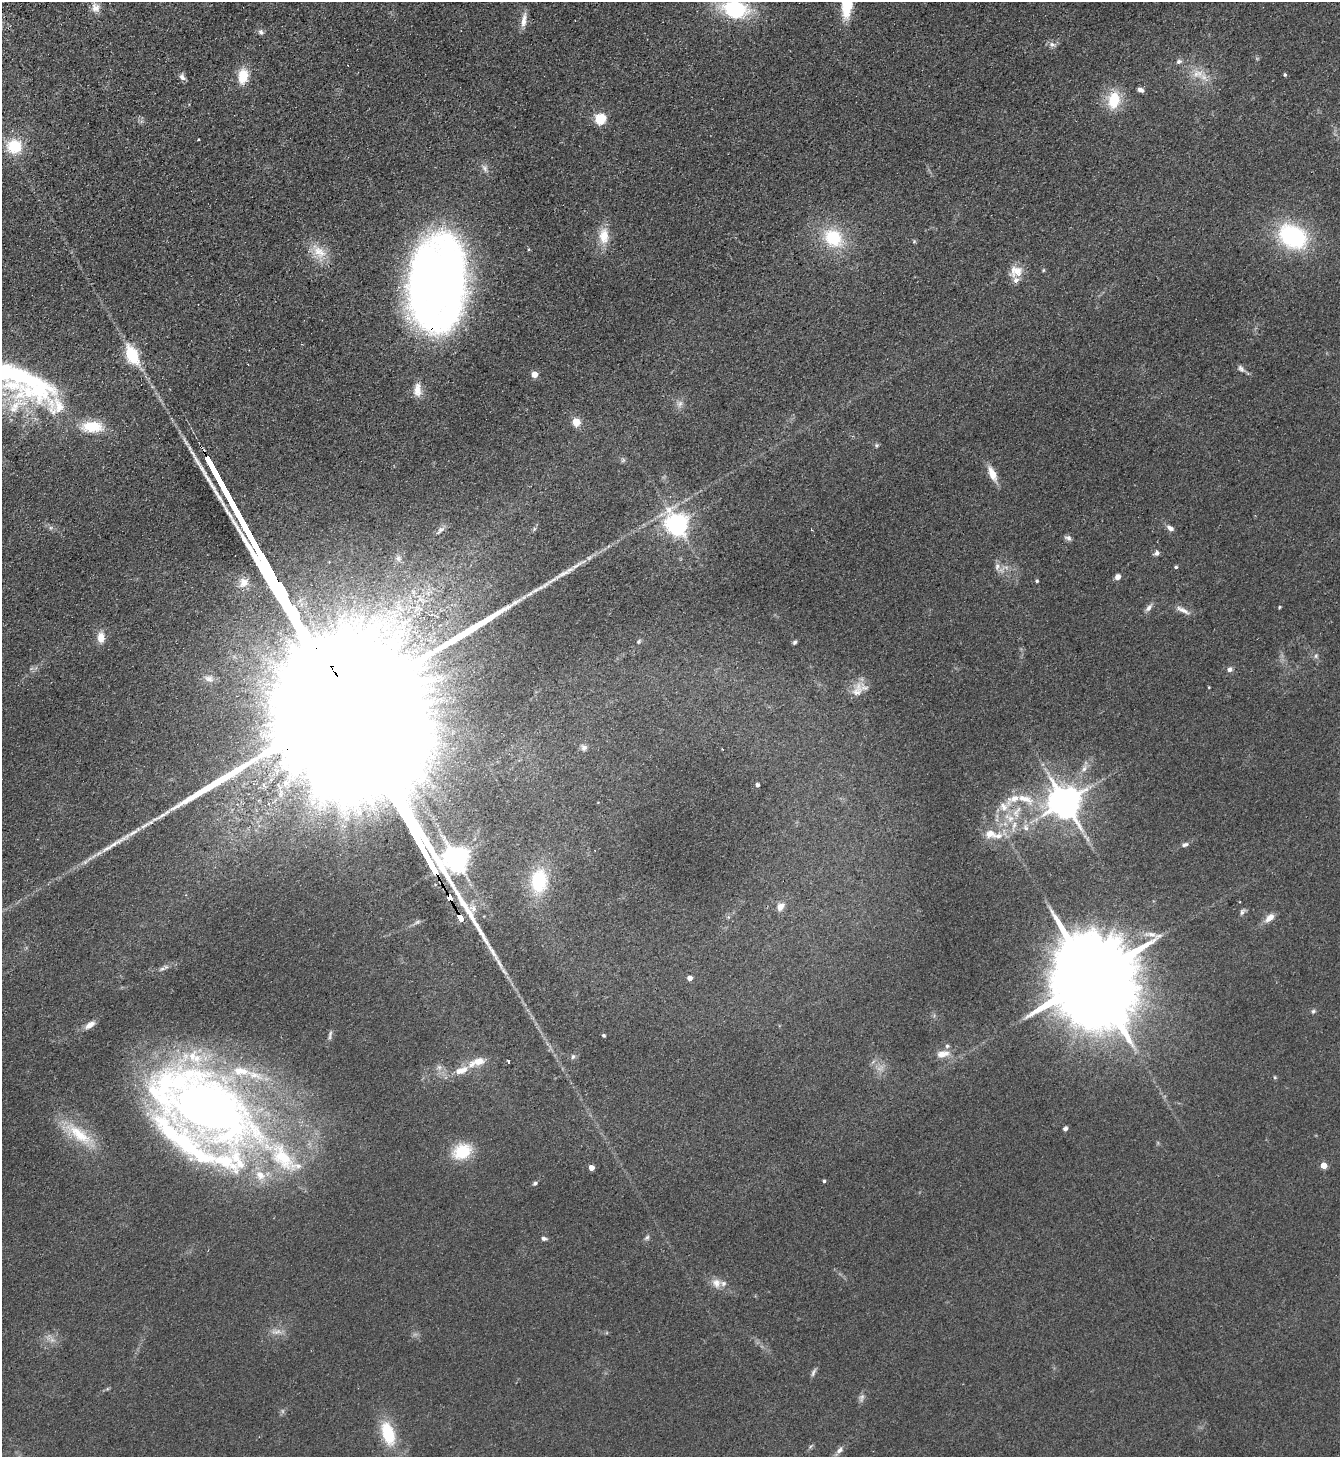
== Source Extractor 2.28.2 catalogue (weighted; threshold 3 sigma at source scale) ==
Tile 11 of 4 x 4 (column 3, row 3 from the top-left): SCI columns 3007-4344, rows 1506-2960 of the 5875 x 5919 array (HDU 1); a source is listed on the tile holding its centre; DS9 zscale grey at full resolution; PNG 1342 x 1459 px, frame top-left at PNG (2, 2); no overlay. Shown black and unused: <1% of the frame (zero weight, under 2 of 3 exposures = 3% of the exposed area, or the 3 px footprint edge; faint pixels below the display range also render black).
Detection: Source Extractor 2.28.2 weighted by HDU 2 'WHT'; one run over the whole footprint, this tile lists its part. Background 0.0653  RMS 0.0095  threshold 0.0429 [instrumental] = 3 sigma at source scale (4.5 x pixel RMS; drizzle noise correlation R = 1.50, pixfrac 1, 0.05/0.05 arcsec/px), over >= 5 px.
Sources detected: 141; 2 too faint to see at this stretch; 2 inside a brighter object's white glare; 4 long thin detections or spike segments (spike, bleed or trail) — not listed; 20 inside a brighter listed object's ellipse — not listed separately; the other 113 listed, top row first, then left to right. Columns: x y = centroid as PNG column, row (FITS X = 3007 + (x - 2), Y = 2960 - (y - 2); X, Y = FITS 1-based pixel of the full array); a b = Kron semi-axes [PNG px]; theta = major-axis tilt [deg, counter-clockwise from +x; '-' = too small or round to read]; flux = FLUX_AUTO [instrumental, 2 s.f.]
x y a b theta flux
847 3 31 10 86 49
95 8 13 11 -82 7.5
735 9 23 15 -13 87
524 20 21 6 81 7.8
261 32 8 7 - 2.7
1052 45 11 7 -16 3.9
1179 61 8 6 21 2.6
1198 74 18 12 4 15
1285 75 4 4 - 1.5
243 76 15 10 84 24
182 77 10 6 -52 3.6
1141 90 7 5 -17 4.1
1114 100 18 12 80 33
600 119 6 5 - 88
198 139 3 2 - 0.83
14 146 14 13 - 37
485 168 12 7 -68 4.3
604 236 22 13 90 19
1293 237 30 22 -31 110
833 238 26 19 -43 52
914 241 5 5 - 1.2
528 249 3 3 - 2
319 252 28 16 -53 20
1043 270 4 4 - 1
1016 271 18 14 9 14
436 281 72 44 87 1100
132 355 20 11 -66 41
1241 369 11 6 -51 3.3
534 374 5 4 - 16
20 378 135 39 -35 230
417 390 19 10 90 10
680 404 10 8 87 4.8
576 422 5 5 - 38
877 445 6 6 - 1.6
623 460 7 5 46 1.8
992 474 16 7 -66 15
677 524 8 7 - 820
1170 528 10 7 -38 4
534 529 6 5 - 1.7
440 530 15 6 45 3.9
1068 538 9 6 -25 3.1
1156 553 7 6 - 3.1
398 558 8 6 -90 2.9
997 566 11 7 78 4.6
1176 567 4 3 - 1.6
564 573 42 6 29 15
1117 577 5 5 - 5.5
1037 581 4 3 - 1.6
244 582 13 13 - 11
421 600 14 7 -32 7.6
417 607 9 9 - 7.2
1280 607 4 4 - 1
400 608 16 7 -27 9.5
1149 608 13 6 52 4.1
1183 610 21 6 -27 6.2
101 637 14 9 89 10
639 641 7 6 - 1.8
794 642 5 4 - 2
1316 656 7 5 70 2.2
1230 669 7 6 - 3.1
209 679 13 8 -21 5.6
1209 687 4 3 - 0.7
857 690 28 13 63 14
584 747 8 7 - 3.6
1084 769 11 7 55 5.3
271 779 7 4 19 2.4
264 785 7 4 -71 2.3
757 785 4 3 - 3.1
281 793 14 8 85 10
1025 799 28 12 -18 23
1065 802 9 9 - 2200
1004 807 14 13 - 12
1018 809 11 5 61 5.2
1010 818 13 11 -83 14
1026 827 11 8 -67 5.5
990 833 17 12 -10 14
1185 845 8 5 20 3
539 881 29 19 83 56
449 897 4 3 - 250
781 906 11 8 55 6.8
1242 911 11 6 59 2.9
460 918 6 3 -62 250
1270 918 12 7 42 8.5
162 969 10 5 20 3.1
689 978 4 4 - 7.3
1091 978 33 20 -62 23000
1313 1011 6 5 - 1.8
90 1025 14 7 32 6.8
330 1035 14 4 78 2.8
603 1035 4 4 - 1.6
943 1054 17 9 11 9.4
573 1057 7 6 - 2.5
508 1061 3 3 - 6.8
477 1062 23 9 18 16
439 1067 8 7 - 3.8
1275 1077 5 4 - 1.2
209 1109 111 85 -31 770
1065 1128 5 5 - 2.3
79 1134 49 16 -36 40
462 1151 21 16 25 36
1324 1165 4 4 - 16
591 1168 4 4 - 10
824 1181 4 3 - 1.7
535 1183 5 4 - 2
544 1238 6 5 - 2.6
647 1238 9 5 45 2.3
716 1283 13 12 - 8.4
276 1332 17 7 2 6.3
813 1372 13 5 65 2.7
861 1398 12 7 73 3.6
388 1433 26 13 -71 42
811 1446 8 4 52 1.6
839 1450 12 6 50 4.2
Overlapping masked pixels (flux is a lower limit): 3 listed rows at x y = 436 281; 449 897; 460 918
Isophote crosses this tile's border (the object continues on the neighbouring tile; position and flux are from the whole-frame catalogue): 2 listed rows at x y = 847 3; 735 9